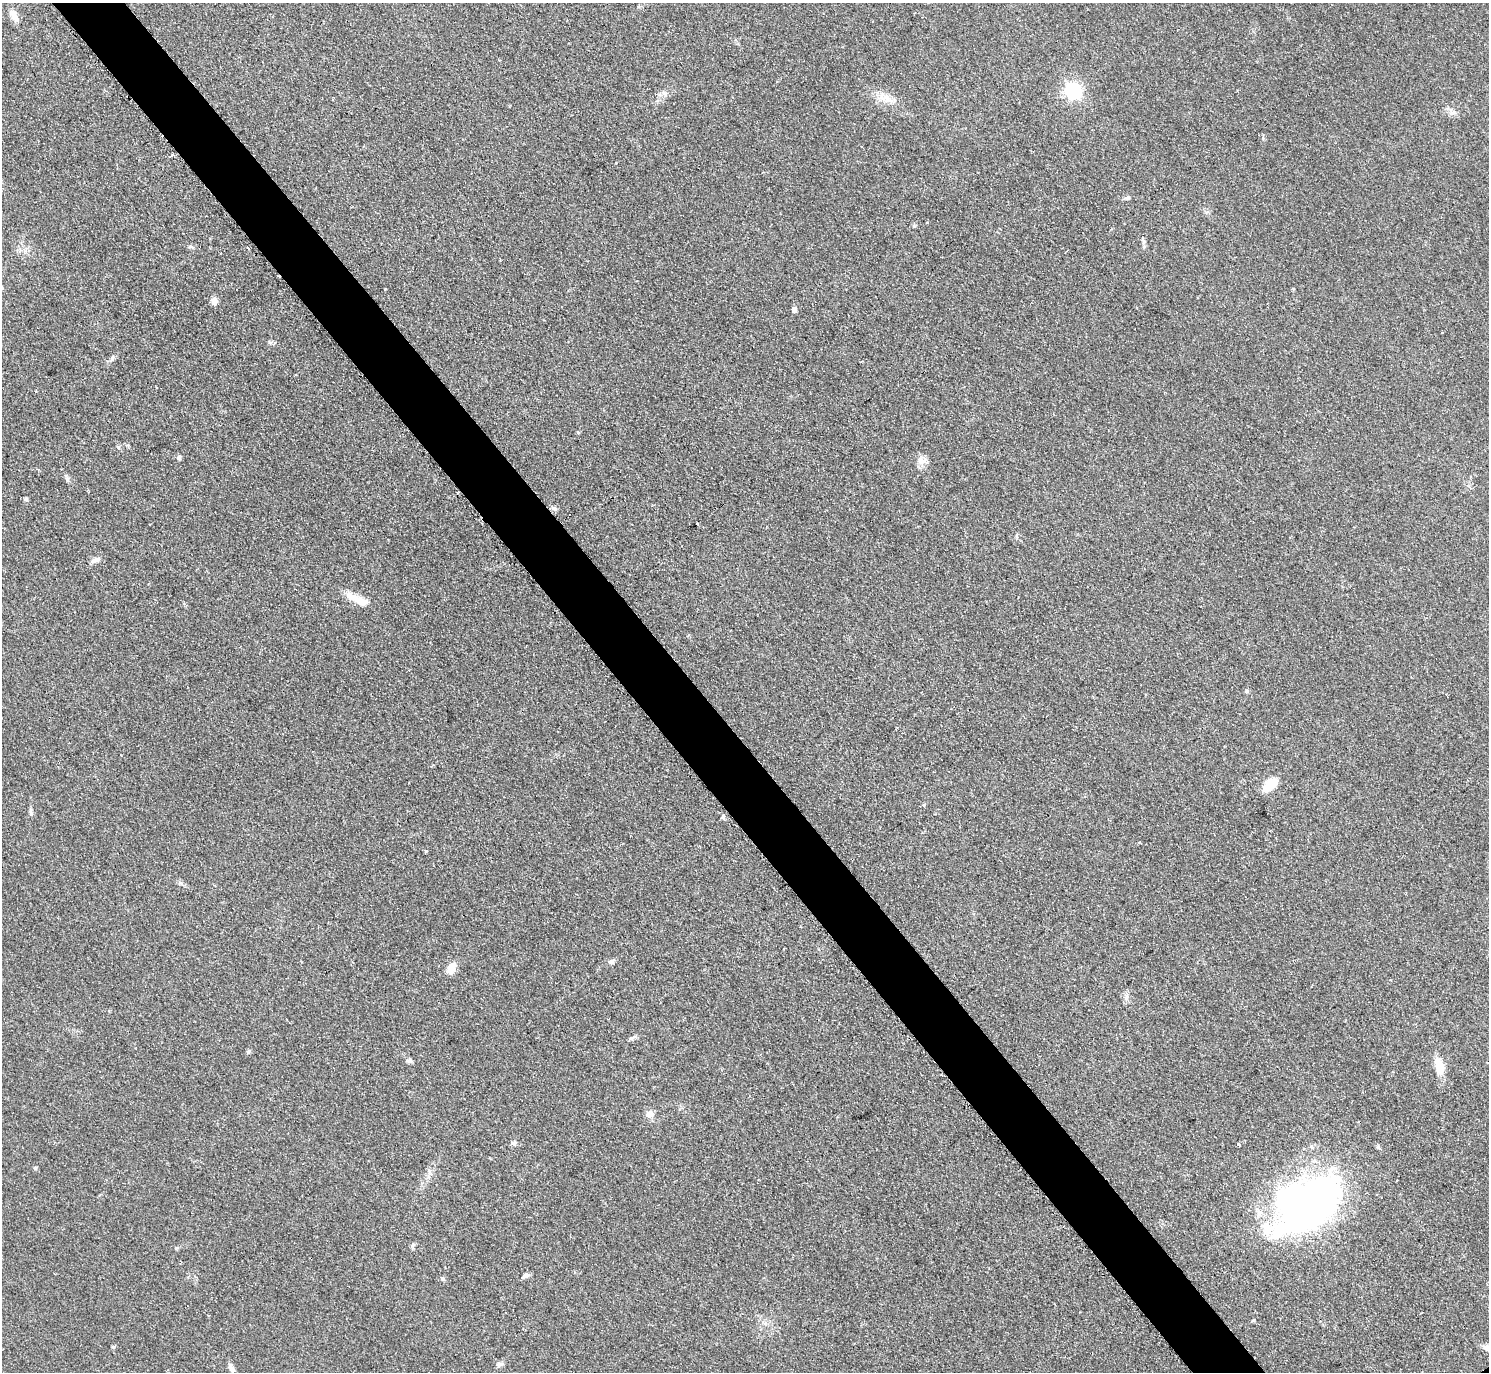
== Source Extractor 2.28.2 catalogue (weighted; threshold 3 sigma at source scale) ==
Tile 11 of 4 x 4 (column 3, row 3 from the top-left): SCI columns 2984-4470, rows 1537-2906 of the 5963 x 5961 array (HDU 1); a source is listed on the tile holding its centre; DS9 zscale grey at full resolution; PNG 1491 x 1374 px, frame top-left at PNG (2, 3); no overlay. Shown black and unused: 5% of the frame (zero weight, under 2 of 3 exposures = <1% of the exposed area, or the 3 px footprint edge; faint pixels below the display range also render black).
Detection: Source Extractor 2.28.2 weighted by HDU 2 'WHT'; one run over the whole footprint, this tile lists its part. Background 0.0958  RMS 0.0085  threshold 0.0383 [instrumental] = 3 sigma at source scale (4.5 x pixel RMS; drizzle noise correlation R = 1.50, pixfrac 1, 0.05/0.05 arcsec/px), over >= 5 px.
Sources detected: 41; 1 cosmic-ray / hot-pixel residue — not listed; the other 40 listed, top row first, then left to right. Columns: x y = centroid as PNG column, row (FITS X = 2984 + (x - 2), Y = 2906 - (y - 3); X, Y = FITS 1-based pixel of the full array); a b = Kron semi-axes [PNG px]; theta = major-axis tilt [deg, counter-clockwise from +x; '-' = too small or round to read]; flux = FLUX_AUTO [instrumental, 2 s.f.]
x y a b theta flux
14 15 20 7 -54 5.8
1073 91 7 6 - 220
886 99 14 11 -32 8.8
171 156 5 3 - 1.6
1128 197 8 5 33 2
927 223 3 3 - 1.8
191 247 7 4 -28 1.4
385 289 3 3 - 1.1
214 301 7 6 - 5.6
794 309 5 4 - 3.7
270 342 6 4 17 1.4
112 358 7 4 46 1.8
179 458 6 5 - 1.9
920 461 11 7 64 4.8
67 479 7 4 -73 1.6
26 499 5 5 - 1.3
697 524 3 2 - 0.88
95 560 13 6 16 3.6
357 599 33 8 -27 12
1247 691 5 5 - 1.2
1270 784 19 10 45 16
31 813 7 4 -88 1.5
723 817 6 5 - 1.6
426 851 3 3 - 1.6
612 961 7 6 - 2.3
451 968 15 9 63 7.4
632 1038 9 5 24 2
248 1051 5 5 - 1.8
409 1061 7 6 - 2
1439 1066 18 10 -74 13
650 1114 9 9 - 5.4
1239 1144 4 3 - 1.1
35 1168 5 4 - 1.4
1307 1204 78 46 33 380
176 1248 5 4 - 1
525 1275 11 5 27 2.5
443 1279 6 5 - 1.6
1253 1320 4 3 - 1.1
499 1364 8 5 7 2
231 1368 11 5 -69 3.6
Unlisted compact peaks at least as high as the median listed source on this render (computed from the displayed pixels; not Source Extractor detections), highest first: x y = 118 447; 514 1143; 412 1246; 1378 1147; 113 1347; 914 226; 555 508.